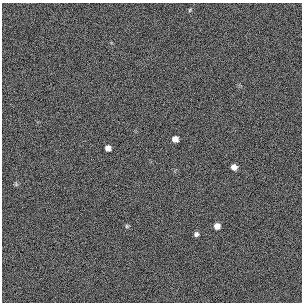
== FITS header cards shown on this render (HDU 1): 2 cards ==
NAXIS1  =                  300 / length of original image axis
NAXIS2  =                  300 / length of original image axis

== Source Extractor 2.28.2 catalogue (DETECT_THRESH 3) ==
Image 300 x 300 px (HDU 1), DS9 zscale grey, 1 PNG px = 1 image px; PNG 304 x 304 px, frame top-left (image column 1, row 300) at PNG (2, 3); no overlay
Background 384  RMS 67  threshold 200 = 3 sigma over >= 5 px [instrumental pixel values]
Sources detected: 8; all 8 listed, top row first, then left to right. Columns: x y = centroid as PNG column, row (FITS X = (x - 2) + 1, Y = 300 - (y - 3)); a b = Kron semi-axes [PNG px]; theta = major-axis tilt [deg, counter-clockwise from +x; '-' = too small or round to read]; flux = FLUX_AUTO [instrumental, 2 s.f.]
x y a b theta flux
190 10 6 4 61 4700
175 139 5 5 - 30000
108 148 5 5 - 26000
234 167 5 5 - 26000
16 184 6 5 - 6300
127 226 5 5 - 6300
217 226 6 6 - 27000
196 234 5 4 - 11000